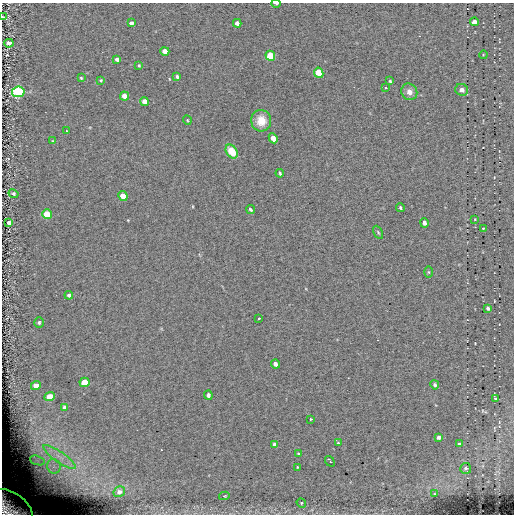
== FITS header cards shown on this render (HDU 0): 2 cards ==
NAXIS1  =                  512 / length of data axis 1
NAXIS2  =                  512 / length of data axis 2

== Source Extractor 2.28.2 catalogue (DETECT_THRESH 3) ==
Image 512 x 512 px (HDU 0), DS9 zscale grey, 1 PNG px = 1 image px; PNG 516 x 516 px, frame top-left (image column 1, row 512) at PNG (2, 3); each listed source drawn as its Kron ellipse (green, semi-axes under 4 px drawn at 4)
Background 0.144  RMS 5.1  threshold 15.3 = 3 sigma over >= 5 px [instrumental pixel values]
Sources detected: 69; all 69 listed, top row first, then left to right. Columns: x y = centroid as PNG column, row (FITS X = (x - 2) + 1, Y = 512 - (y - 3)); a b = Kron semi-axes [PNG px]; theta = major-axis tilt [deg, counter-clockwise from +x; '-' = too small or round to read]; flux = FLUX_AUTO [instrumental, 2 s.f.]
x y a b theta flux
276 3 5 2 - 800
3 17 2 2 - 290
474 22 4 4 - 1500
131 23 4 4 - 1100
237 23 4 4 - 1800
9 43 5 4 - 1900
165 51 4 4 - 3900
483 55 4 3 - 300
270 56 5 4 - 12000
117 59 4 3 - 1200
139 65 3 3 - 340
319 73 5 4 - 9000
177 77 3 3 - 630
81 78 3 3 - 340
101 80 3 3 - 360
390 81 3 3 - 340
385 88 3 2 - 410
462 90 6 6 - 1700
18 92 6 5 - 33000
409 92 8 7 - 2200
124 96 4 4 - 4000
144 101 4 4 - 3200
187 120 5 3 - 290
261 121 11 10 - 5600
66 131 3 2 - 240
273 138 5 4 - 3300
53 141 3 2 - 190
232 151 7 5 -55 8100
280 173 4 2 - 470
13 194 5 4 - 560
123 196 5 4 - 5600
400 207 5 3 - 460
250 209 5 3 - 580
47 214 5 5 - 9400
475 219 3 2 - 220
9 223 4 4 - 1400
424 223 5 3 - 1200
483 228 3 2 - 220
378 232 7 4 -63 470
428 272 5 4 - 320
69 295 4 4 - 650
488 308 4 3 - 830
259 318 3 2 - 890
39 322 5 4 - 540
275 364 4 4 - 1600
85 382 5 5 - 7400
36 385 5 4 - 2900
435 385 4 4 - 720
208 395 4 3 - 860
50 397 5 4 - 6200
496 399 4 3 - 540
64 407 4 3 - 700
310 419 3 2 - 2400
439 437 4 3 - 1400
338 443 3 3 - 550
275 444 4 4 - 1400
459 444 4 3 - 570
299 454 3 3 - 590
59 457 19 5 -35 3600
37 460 7 4 -19 1100
330 461 6 3 -53 1800
54 466 7 6 - 1800
297 467 3 2 - 260
466 468 5 5 - 720
119 492 6 5 - 1100
435 494 4 3 - 290
224 496 5 4 - 420
301 503 5 4 - 440
10 508 25 15 -33 15000
At the frame edge (FLAGS 8, measured only in part): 3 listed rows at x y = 276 3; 3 17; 10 508